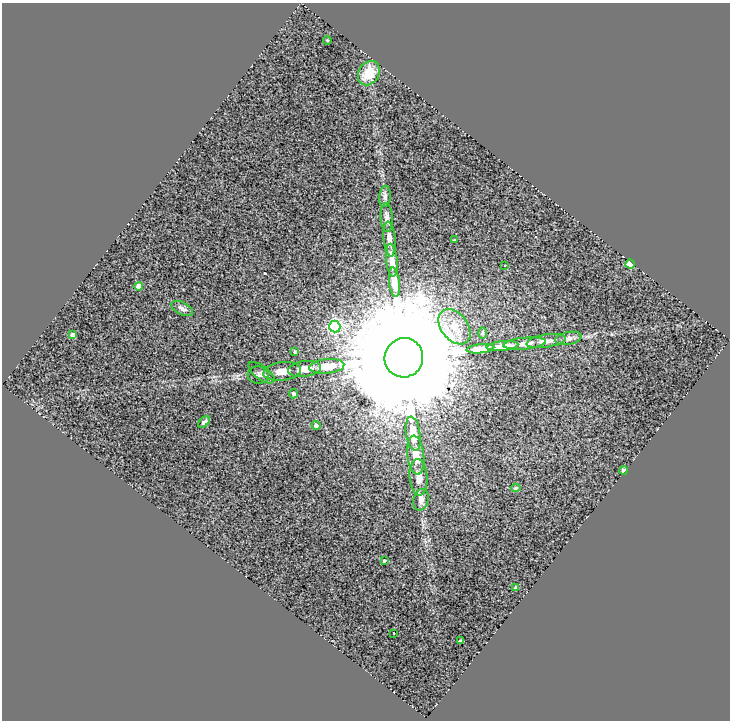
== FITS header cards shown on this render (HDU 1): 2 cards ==
NAXIS1  =                  728
NAXIS2  =                  718

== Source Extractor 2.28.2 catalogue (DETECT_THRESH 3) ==
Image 728 x 718 px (HDU 1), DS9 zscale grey, 1 PNG px = 1 image px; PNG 732 x 722 px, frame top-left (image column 1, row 718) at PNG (2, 3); each listed source drawn as its Kron ellipse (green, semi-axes under 4 px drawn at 4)
Background 0.291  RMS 0.36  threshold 1.07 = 3 sigma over >= 5 px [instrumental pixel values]
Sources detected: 41; all 41 listed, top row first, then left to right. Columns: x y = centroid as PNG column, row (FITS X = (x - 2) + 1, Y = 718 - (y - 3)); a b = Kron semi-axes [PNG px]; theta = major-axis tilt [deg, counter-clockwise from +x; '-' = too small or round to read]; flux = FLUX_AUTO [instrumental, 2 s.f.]
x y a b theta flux
327 40 4 3 - 2.3e+01
369 73 13 10 56 5.5e+02
385 196 10 5 85 6.8e+01
387 218 14 6 -87 1.0e+02
389 239 17 6 -85 1.7e+02
455 240 3 3 - 3.8e+01
392 260 16 5 -84 2.3e+02
630 264 4 4 - 9.9e+02
505 265 3 3 - 2.7e+01
394 282 15 5 -83 3.9e+02
139 286 4 4 - 3.9e+02
182 309 12 6 -27 1.0e+02
335 327 6 5 - 2.5e+03
454 327 20 13 -51 4.7e+02
482 333 6 4 89 3.3e+01
73 335 4 4 - 1.6e+02
568 338 13 6 10 1.0e+02
546 341 20 6 9 1.7e+02
525 344 21 6 5 2.2e+02
502 346 16 4 6 2.7e+02
480 349 14 4 6 4.0e+02
295 352 4 4 - 2.8e+01
404 358 20 19 - 1.4e+06
327 366 17 7 5 4.6e+02
304 369 17 8 8 2.6e+02
282 371 19 9 7 2.2e+02
261 373 15 6 -37 9.1e+01
258 375 11 8 -5 9.3e+01
293 394 4 4 - 4.4e+01
204 422 7 4 46 8.5e+01
316 425 4 4 - 8.8e+01
413 434 17 7 -82 4.3e+02
416 455 19 8 -83 3.1e+02
624 470 4 3 - 8.2e+01
418 477 18 9 -85 1.9e+02
516 488 5 4 - 3.1e+01
421 500 11 7 76 9.5e+01
384 561 3 3 - 3.3e+01
516 587 4 3 - 8.1e+01
394 633 3 3 - 8.0e+01
460 641 3 3 - 3.9e+01